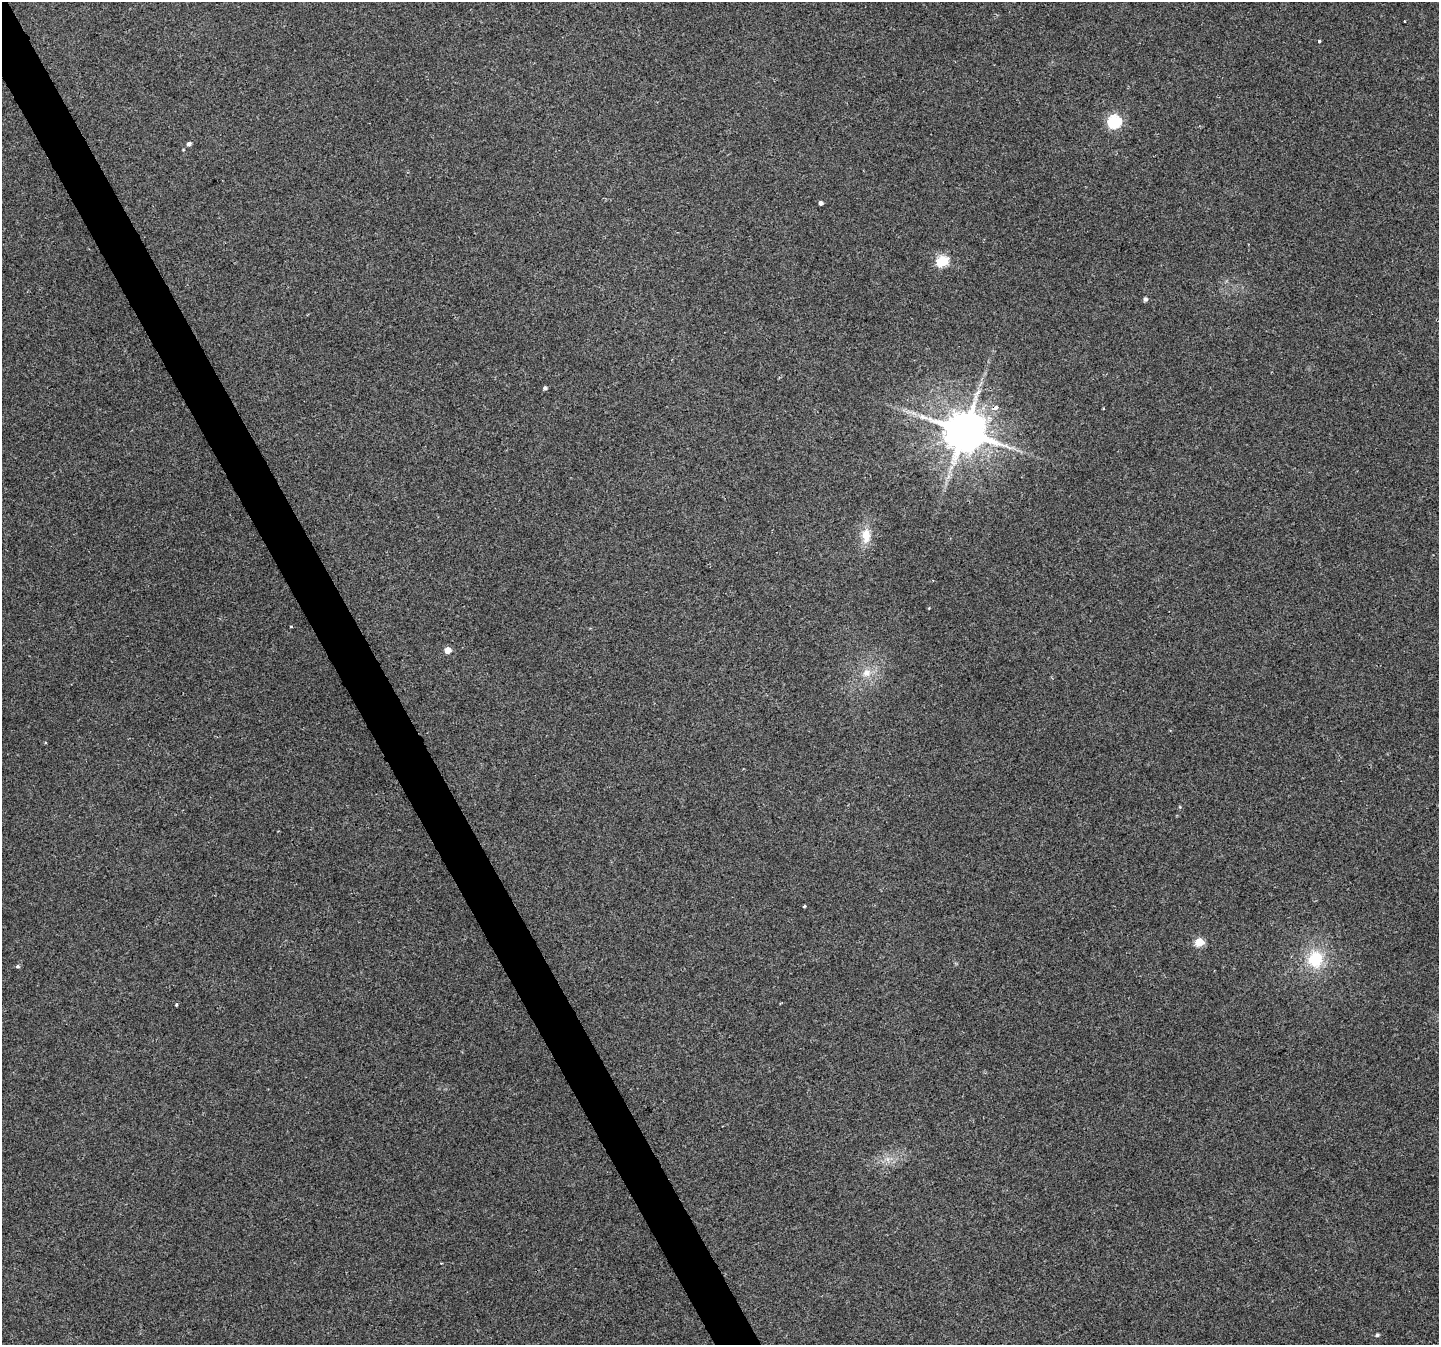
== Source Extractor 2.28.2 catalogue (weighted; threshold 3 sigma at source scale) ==
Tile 11 of 4 x 4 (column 3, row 3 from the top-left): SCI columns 2877-4313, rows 1502-2844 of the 5750 x 5629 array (HDU 1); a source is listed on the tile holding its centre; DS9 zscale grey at full resolution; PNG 1441 x 1347 px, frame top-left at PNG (2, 2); no overlay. Shown black and unused: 3% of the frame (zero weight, under 2 of 3 exposures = <1% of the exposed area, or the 3 px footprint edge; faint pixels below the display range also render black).
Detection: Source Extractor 2.28.2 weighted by HDU 2 'WHT'; one run over the whole footprint, this tile lists its part. Background 0.0804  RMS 0.0076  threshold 0.0341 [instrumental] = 3 sigma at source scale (4.5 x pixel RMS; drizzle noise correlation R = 1.50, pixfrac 1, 0.0396/0.0396 arcsec/px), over >= 5 px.
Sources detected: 23; all 23 listed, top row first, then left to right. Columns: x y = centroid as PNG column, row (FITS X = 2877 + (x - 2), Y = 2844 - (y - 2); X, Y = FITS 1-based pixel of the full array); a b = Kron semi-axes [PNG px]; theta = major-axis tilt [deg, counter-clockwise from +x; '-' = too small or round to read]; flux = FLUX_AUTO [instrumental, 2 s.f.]
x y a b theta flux
1405 21 3 2 - 0.95
1319 41 3 3 - 1.5
1114 122 6 6 - 110
189 144 5 4 - 2
821 203 4 4 - 2.3
942 261 6 5 - 64
1145 299 5 5 - 2
545 388 4 4 - 1.8
996 407 5 4 - 5.6
923 417 15 7 -18 6.1
964 431 11 11 - 3000
866 536 20 11 -90 11
291 627 3 3 - 1.3
448 650 5 4 - 10
867 673 13 11 37 8.1
1180 807 5 3 - 0.67
804 906 3 3 - 1.6
1199 942 5 5 - 31
1315 959 22 20 80 30
17 966 4 3 - 2.2
176 1005 3 3 - 0.95
888 1159 7 4 72 2.3
1377 1335 5 4 - 1.2
Overlapping masked pixels (flux is a lower limit): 2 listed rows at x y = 996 407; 964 431